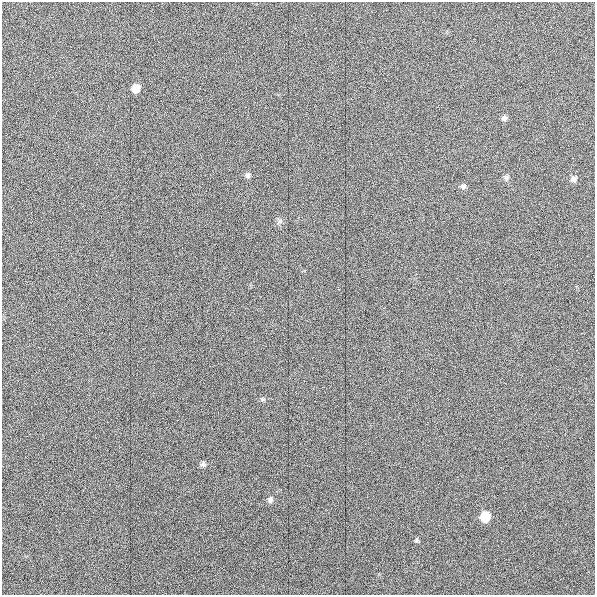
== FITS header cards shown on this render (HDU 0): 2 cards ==
NAXIS1  =                  593
NAXIS2  =                  593

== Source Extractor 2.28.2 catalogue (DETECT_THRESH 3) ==
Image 593 x 593 px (HDU 0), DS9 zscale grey, 1 PNG px = 1 image px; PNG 597 x 597 px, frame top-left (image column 1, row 593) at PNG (2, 2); no overlay
Background 1150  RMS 14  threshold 41.8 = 3 sigma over >= 5 px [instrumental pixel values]
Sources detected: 12; all 12 listed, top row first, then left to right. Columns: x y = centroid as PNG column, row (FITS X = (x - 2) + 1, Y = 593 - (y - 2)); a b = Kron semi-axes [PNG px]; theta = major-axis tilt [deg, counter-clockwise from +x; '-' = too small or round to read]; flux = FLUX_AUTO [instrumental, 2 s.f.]
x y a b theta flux
136 88 7 6 - 12000
504 118 7 6 - 2300
248 176 8 6 -68 2400
506 177 7 7 - 2400
574 179 8 7 - 3200
463 186 8 6 16 2400
280 221 7 6 - 2500
263 399 6 5 - 1500
203 464 7 6 - 2300
270 500 7 6 - 2700
485 517 8 8 - 21000
416 540 6 5 - 1400